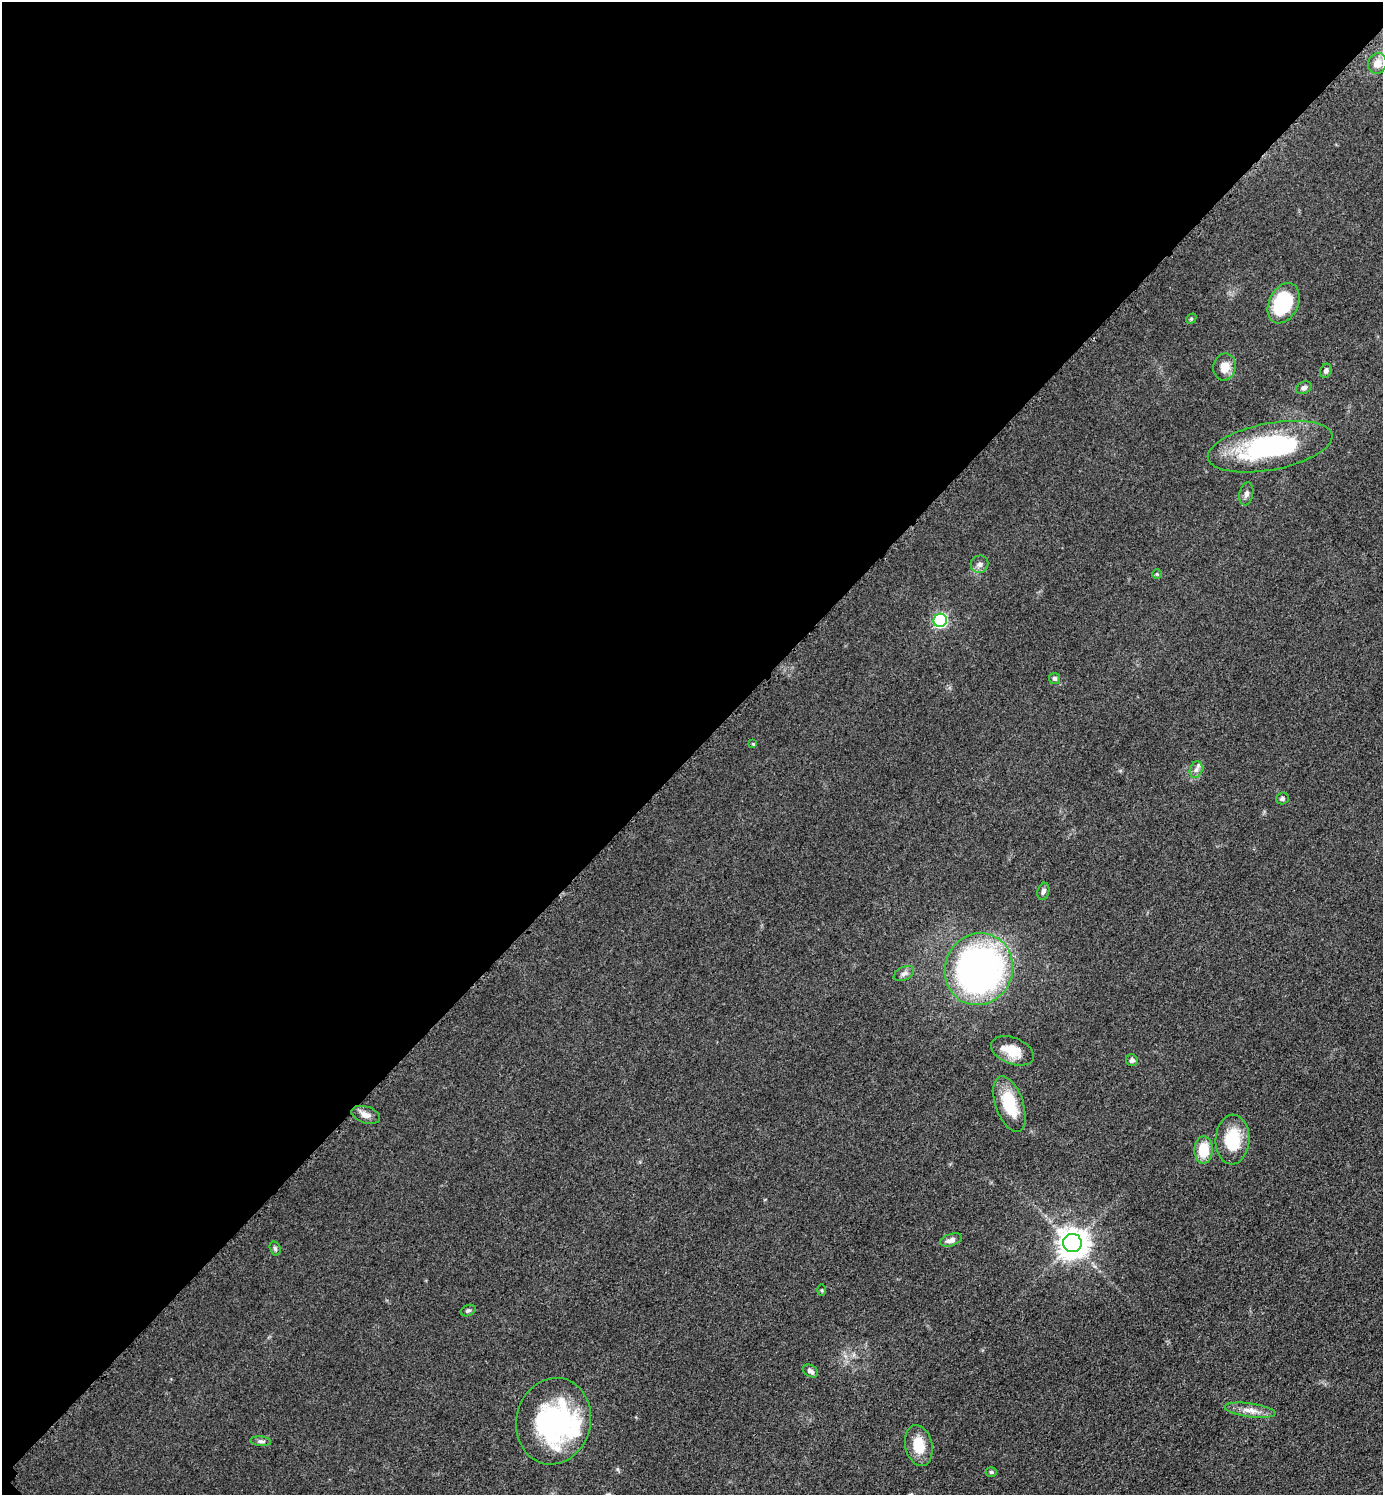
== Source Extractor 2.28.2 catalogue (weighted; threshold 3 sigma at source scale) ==
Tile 5 of 4 x 4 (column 1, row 2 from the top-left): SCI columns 211-1591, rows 3006-4498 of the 6049 x 6048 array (HDU 1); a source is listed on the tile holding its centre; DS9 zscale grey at full resolution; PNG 1385 x 1497 px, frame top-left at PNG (2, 2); each listed source drawn as its Kron ellipse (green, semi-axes under 4 px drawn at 4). Shown black and unused: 50% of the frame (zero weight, under 3 of 5 exposures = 4% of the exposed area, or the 3 px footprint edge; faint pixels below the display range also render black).
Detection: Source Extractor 2.28.2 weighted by HDU 2 'WHT'; one run over the whole footprint, this tile lists its part. Background 0.05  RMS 0.0054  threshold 0.0244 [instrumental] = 3 sigma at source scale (4.5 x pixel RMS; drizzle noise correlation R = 1.50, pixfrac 1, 0.05/0.05 arcsec/px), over >= 5 px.
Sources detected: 37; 2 inside a brighter listed object's ellipse — not listed separately; the other 35 listed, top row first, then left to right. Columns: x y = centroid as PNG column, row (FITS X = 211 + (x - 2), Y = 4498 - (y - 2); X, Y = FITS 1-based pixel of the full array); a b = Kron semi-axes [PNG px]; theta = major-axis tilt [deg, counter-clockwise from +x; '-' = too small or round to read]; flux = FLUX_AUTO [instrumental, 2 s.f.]
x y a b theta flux
1377 64 10 9 - 5.7
1284 303 21 14 64 41
1191 319 6 4 47 0.68
1225 367 14 11 78 6.9
1326 371 7 5 63 1.5
1304 388 8 6 28 1.6
1270 447 63 23 11 78
1246 494 11 6 78 2.1
980 564 9 8 - 2.3
1157 574 4 4 - 0.62
940 620 7 6 - 81
1055 678 5 5 - 1.4
753 744 4 4 - 0.54
1196 770 8 6 72 2
1282 799 6 6 - 1.1
1043 891 9 5 73 1.7
979 969 36 34 68 200
904 974 11 6 26 2.1
1013 1051 23 13 -22 11
1132 1060 6 5 - 1.5
1009 1104 29 14 -71 21
366 1115 15 8 -17 3.8
1232 1140 25 17 87 22
1204 1150 14 9 88 15
951 1240 11 6 19 3.3
1072 1243 9 9 - 830
275 1248 7 5 -73 1.2
822 1290 5 3 - 0.53
468 1311 8 5 23 1.3
810 1371 8 5 -31 1.9
1250 1410 25 7 -8 5.4
553 1421 43 37 77 89
261 1441 10 4 -5 1.5
919 1445 21 13 -77 12
991 1472 5 4 - 0.8